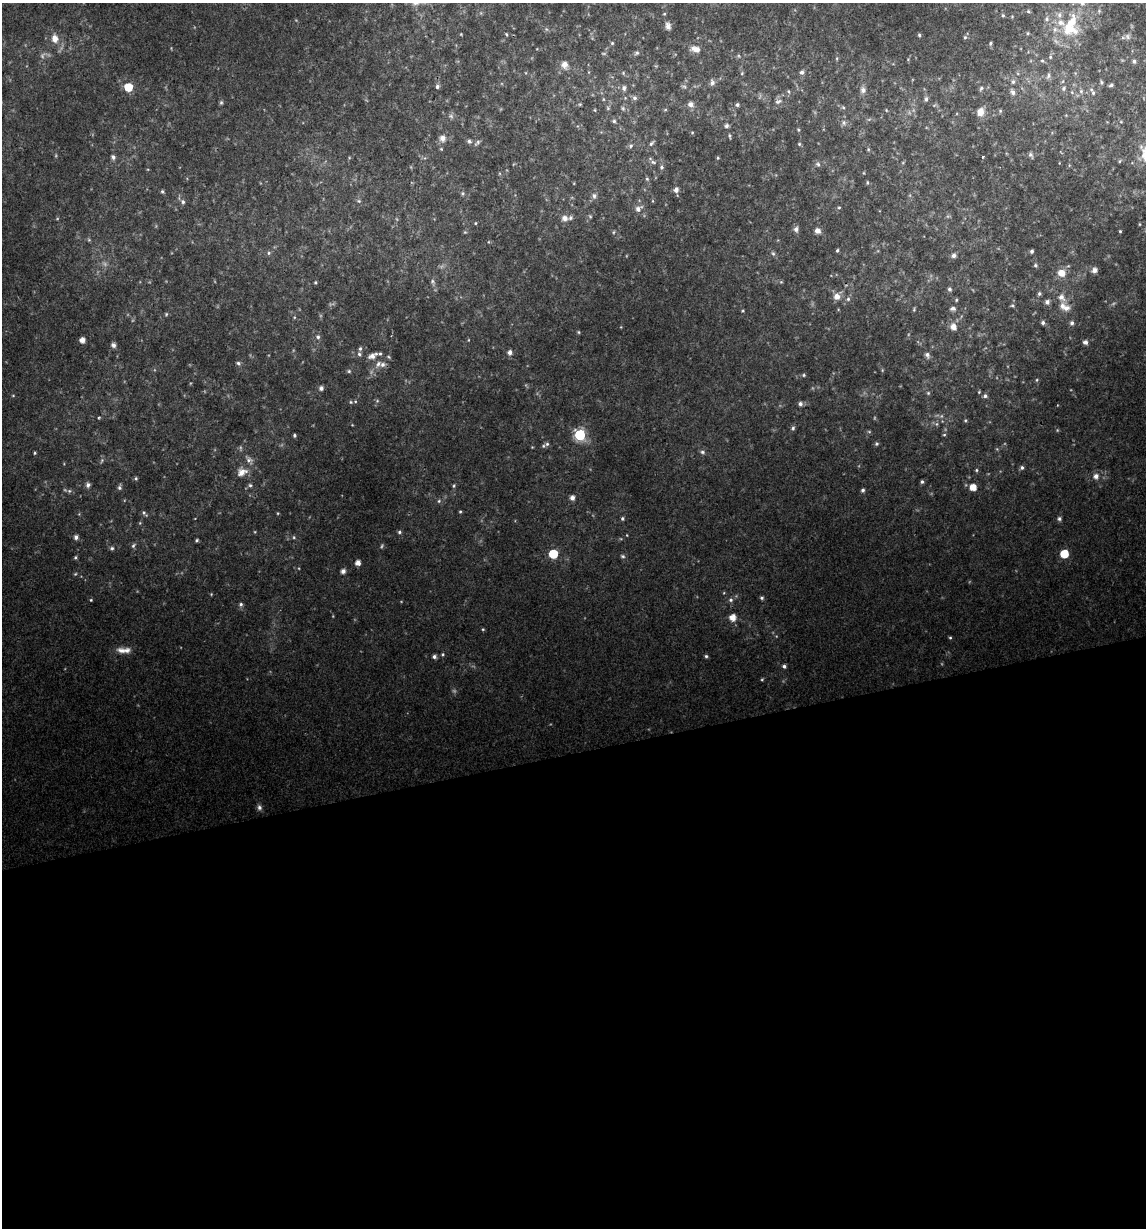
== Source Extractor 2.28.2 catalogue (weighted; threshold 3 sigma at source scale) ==
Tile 15 of 4 x 4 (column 3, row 4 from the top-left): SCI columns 2317-3460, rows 1-1226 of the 4679 x 4903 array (HDU 1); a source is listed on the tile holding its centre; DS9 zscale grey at full resolution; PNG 1148 x 1230 px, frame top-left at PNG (2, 3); no overlay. Shown black and unused: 39% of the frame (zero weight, under 2 of 3 exposures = <1% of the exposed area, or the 3 px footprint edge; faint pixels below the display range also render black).
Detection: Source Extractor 2.28.2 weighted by HDU 2 'WHT'; one run over the whole footprint, this tile lists its part. Background 0.0342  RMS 0.0064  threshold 0.0287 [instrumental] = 3 sigma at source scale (4.5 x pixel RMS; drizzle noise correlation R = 1.50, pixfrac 1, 0.0396/0.0396 arcsec/px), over >= 5 px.
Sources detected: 237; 12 too faint to see at this stretch — not listed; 9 inside a brighter listed object's ellipse — not listed separately; the other 216 listed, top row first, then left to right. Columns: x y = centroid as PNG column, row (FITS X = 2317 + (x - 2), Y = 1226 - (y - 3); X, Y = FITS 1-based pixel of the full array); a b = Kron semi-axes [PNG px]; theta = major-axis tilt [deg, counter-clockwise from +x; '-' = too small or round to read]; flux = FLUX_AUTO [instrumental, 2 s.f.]
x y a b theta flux
1082 3 8 7 - 2.9
1028 11 5 4 - 0.89
1099 11 5 5 - 0.91
1003 15 4 3 - 0.81
668 26 7 5 -80 3.8
1068 28 30 24 -23 28
546 29 6 4 -71 1
1027 33 5 3 - 0.65
506 34 5 3 - 0.7
919 35 4 4 - 0.88
1128 36 9 8 - 2.5
965 37 5 4 - 0.77
55 39 11 9 -75 5.8
612 43 4 4 - 0.81
990 43 4 3 - 0.86
695 49 10 6 -13 5.2
637 53 7 5 32 1.3
739 56 6 3 -71 0.72
1050 57 5 5 - 0.81
837 58 5 3 - 0.76
1042 61 5 4 - 0.89
1134 61 6 6 - 1.6
564 65 11 9 -68 4.4
802 72 6 6 - 1.8
742 73 5 4 - 0.63
1048 76 9 5 64 1.7
1063 81 6 4 71 0.85
1013 82 7 5 90 1.5
1101 82 6 5 - 1.1
712 83 8 6 87 1.9
1111 85 5 4 - 1.4
437 86 5 5 - 1.7
684 86 7 4 -9 1
128 87 5 5 - 17
624 88 7 6 - 2
981 88 6 5 - 1.2
1064 88 7 6 - 1.5
863 90 9 8 - 3
1081 91 6 6 - 1.6
1013 92 6 5 - 2.5
1072 92 6 5 - 1.1
1093 93 7 5 -74 1.8
635 98 6 6 - 1.7
603 99 5 3 - 0.63
926 99 7 5 65 1.7
778 101 9 6 26 2.2
221 102 6 4 63 0.99
580 104 5 4 - 0.72
691 104 8 7 - 2.7
737 105 5 4 - 1.2
843 107 5 4 - 0.83
608 108 5 5 - 0.88
623 108 7 5 -69 1.2
595 110 5 3 - 0.55
665 110 5 3 - 0.62
886 110 5 3 - 0.54
1000 111 6 5 - 0.9
980 112 9 8 - 6.4
451 116 8 6 -5 1.7
614 121 5 4 - 1.1
1121 122 5 3 - 0.61
844 123 8 6 -76 2
726 126 6 6 - 1.4
798 130 5 4 - 0.67
692 133 4 4 - 0.65
730 136 6 3 -88 0.92
442 138 8 8 - 4.1
469 141 7 6 - 1.6
477 143 11 5 46 1.5
651 143 9 4 46 1.4
799 144 5 4 - 0.81
631 146 6 5 - 1.2
441 149 5 4 - 0.7
868 149 5 3 - 0.72
1031 155 8 5 -60 1.6
113 157 6 5 - 1.7
983 157 3 3 - 1.3
718 158 4 4 - 0.75
1120 161 6 4 61 0.75
653 162 8 5 -12 1.6
818 164 7 6 - 1.4
661 167 6 5 - 1.4
647 179 5 5 - 0.98
867 182 6 3 -89 0.6
676 190 6 6 - 2.9
162 192 5 4 - 0.98
463 193 6 5 - 1.1
594 196 8 7 - 2.1
359 201 5 5 - 1.1
653 201 5 3 - 0.6
183 202 6 5 - 1.4
839 207 5 3 - 0.67
638 209 12 8 34 3.5
590 216 5 3 - 0.67
565 218 8 8 - 3.3
475 223 4 4 - 0.67
1139 224 5 3 - 0.53
796 229 7 6 - 2.5
817 231 6 6 - 3.5
1120 231 4 3 - 0.73
465 232 5 4 - 0.75
613 232 5 3 - 0.73
89 240 6 4 -19 0.8
837 250 4 4 - 0.98
1032 251 4 3 - 1.4
269 253 6 5 - 1.3
773 253 7 5 -66 1.2
954 255 7 6 - 2.2
1035 265 5 5 - 1.1
1094 270 7 6 - 2.7
1062 273 9 8 - 6.7
315 282 4 4 - 0.84
433 282 9 6 -67 1.8
949 289 6 5 - 1.4
1039 294 5 4 - 1.2
837 296 9 8 - 4.8
1062 297 11 8 -49 4
848 299 6 5 - 1.4
956 300 5 4 - 0.74
1047 302 5 5 - 2.4
1012 305 6 4 -16 0.82
1066 308 9 7 21 4
953 309 8 5 -4 2
914 310 5 4 - 0.72
743 311 5 3 - 0.67
166 314 5 4 - 0.8
294 317 5 3 - 0.68
1043 323 5 5 - 1.6
1072 323 6 5 - 1.6
953 327 9 8 - 4.8
579 332 5 3 - 0.68
318 337 6 5 - 1.6
82 340 4 4 - 4.8
468 340 5 3 - 0.46
1085 342 6 5 - 2
113 345 6 5 - 2.5
510 352 6 5 - 2.6
359 354 6 5 - 1.3
927 355 8 6 -69 2.4
372 356 12 7 26 4.3
238 363 6 5 - 1.4
382 364 9 7 -10 2.9
349 371 5 5 - 0.94
804 375 5 4 - 0.92
1037 380 5 3 - 0.71
321 388 6 5 - 1.9
979 392 4 4 - 0.57
928 393 5 5 - 1
13 395 5 3 - 0.52
985 396 5 5 - 1.6
355 401 5 3 - 0.58
377 401 5 4 - 0.86
351 402 5 5 - 0.86
800 404 5 5 - 2
98 418 4 3 - 0.68
965 420 4 4 - 0.71
937 424 6 4 89 1.1
793 428 6 5 - 1.3
294 435 4 3 - 1.1
580 435 6 6 - 68
944 435 5 4 - 0.79
547 444 7 6 - 1.7
877 444 5 5 - 1.1
532 447 4 4 - 0.48
702 452 7 5 -5 1.5
35 453 4 4 - 0.75
102 460 8 3 71 1.1
249 460 12 8 -42 3.1
1022 468 6 5 - 1.5
976 470 5 4 - 0.84
242 472 13 9 23 5.9
1096 476 7 7 - 3.5
136 478 5 4 - 0.95
922 482 4 4 - 1.2
88 485 6 5 - 2.2
250 485 6 5 - 1.1
454 486 6 4 71 0.88
973 487 5 5 - 8.2
119 488 6 6 - 1.4
863 490 5 4 - 1.4
69 491 6 4 44 1
572 498 5 5 - 3.3
439 501 6 5 - 1.1
460 512 4 4 - 0.72
144 513 7 4 -68 1.2
278 513 5 3 - 0.56
622 518 4 4 - 1.1
1059 519 6 6 - 1.4
399 532 5 4 - 1.2
76 537 5 5 - 2.3
294 537 5 4 - 0.97
197 540 4 3 - 0.96
133 545 7 5 62 1.3
112 548 5 5 - 1.2
553 554 6 6 - 25
1064 554 6 5 - 20
622 556 7 5 -17 1.2
75 557 5 4 - 0.89
358 563 5 5 - 4.2
343 571 5 5 - 2.8
75 574 5 4 - 0.72
211 594 4 4 - 0.55
762 598 5 5 - 1.2
91 600 4 4 - 0.67
731 600 6 6 - 1.6
241 604 6 5 - 1.4
733 617 6 6 - 6.3
483 629 4 4 - 0.69
950 638 4 4 - 0.79
122 650 15 8 -14 4.7
443 654 5 4 - 0.79
706 656 4 4 - 1.1
434 657 5 5 - 1.9
784 666 5 5 - 1.6
762 679 4 4 - 0.72
259 807 8 6 -65 2
Overlapping masked pixels (flux is a lower limit): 1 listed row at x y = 382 364
Isophote crosses this tile's border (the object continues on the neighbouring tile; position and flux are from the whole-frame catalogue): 1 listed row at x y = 1082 3